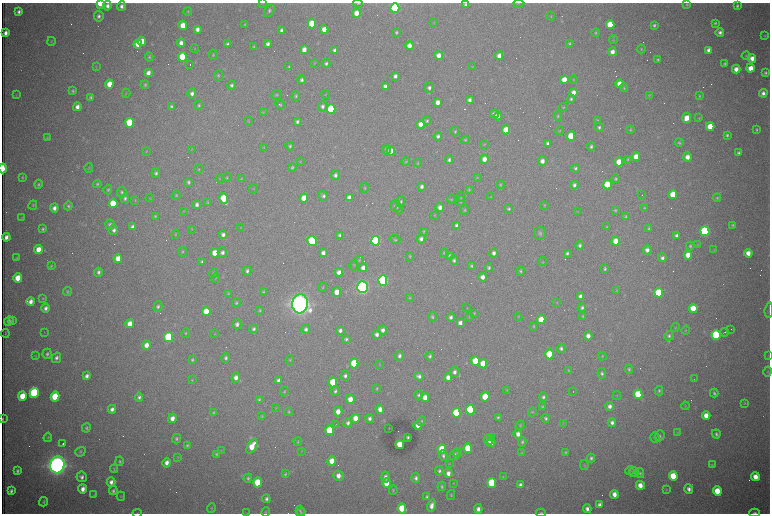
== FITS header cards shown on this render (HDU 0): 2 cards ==
NAXIS1  =                 1536 /fastest changing axis
NAXIS2  =                 1023 /next to fastest changing axis

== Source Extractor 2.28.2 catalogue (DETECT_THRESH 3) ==
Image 1536 x 1023 px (HDU 0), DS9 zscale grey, zoomed out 1/2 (1 PNG px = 2 x 2 image px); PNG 772 x 516 px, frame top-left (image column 1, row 1022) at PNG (2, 3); each listed source drawn as its Kron ellipse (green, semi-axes under 4 px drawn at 4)
Background 3050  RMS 34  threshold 103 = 3 sigma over >= 5 px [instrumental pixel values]
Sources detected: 587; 96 cannot appear on this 1/2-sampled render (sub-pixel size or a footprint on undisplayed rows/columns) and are neither listed nor drawn; the other 491 listed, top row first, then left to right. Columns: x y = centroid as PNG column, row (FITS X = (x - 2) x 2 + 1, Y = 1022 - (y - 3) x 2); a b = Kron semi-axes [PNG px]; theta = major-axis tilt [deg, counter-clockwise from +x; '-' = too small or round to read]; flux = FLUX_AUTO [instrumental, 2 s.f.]
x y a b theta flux
100 3 4 3 - 2.0e+05
263 3 3 2 - 2.8e+03
358 3 5 3 - 7.7e+03
518 3 5 2 - 4.6e+03
687 4 4 4 - 9.6e+03
465 5 4 4 - 1.5e+04
107 6 5 4 - 2.8e+04
121 6 4 4 - 2.6e+04
737 6 4 3 - 1.4e+04
395 8 5 4 - 1.1e+06
269 10 7 4 59 1.6e+04
188 11 4 3 - 7.0e+03
19 12 4 3 - 2.2e+04
356 13 4 4 - 8.1e+04
99 16 5 5 - 2.4e+04
551 16 4 3 - 5.5e+03
433 23 4 3 - 4.9e+03
715 23 3 3 - 1.2e+04
245 24 3 3 - 6.2e+03
312 24 4 4 - 2.7e+05
610 24 4 4 - 2.0e+05
183 25 4 4 - 1.1e+05
654 25 4 3 - 1.3e+04
197 29 4 3 - 3.3e+04
324 29 4 4 - 6.5e+04
282 30 4 4 - 3.5e+04
396 32 4 3 - 1.1e+04
596 32 4 4 - 9.2e+03
720 32 4 4 - 2.3e+04
5 33 4 3 - 3.6e+04
765 36 4 4 - 7.4e+03
614 40 4 3 - 5.3e+03
51 41 4 3 - 5.4e+03
142 42 4 4 - 1.2e+05
181 43 4 4 - 3.9e+04
138 44 4 4 - 7.4e+04
228 44 4 3 - 1.7e+04
268 44 4 3 - 2.2e+04
570 44 3 3 - 8.7e+03
409 46 4 4 - 5.2e+04
254 47 3 3 - 6.5e+03
194 48 4 2 - 4.4e+03
641 49 4 3 - 6.8e+03
304 50 4 4 - 4.8e+04
335 50 4 3 - 2.5e+04
709 50 4 3 - 3.7e+04
612 52 4 4 - 4.5e+04
213 55 5 4 - 8.0e+03
439 55 4 4 - 5.0e+04
499 56 4 4 - 4.2e+04
746 56 4 3 - 6.7e+03
149 57 4 4 - 9.4e+03
182 57 5 4 - 3.0e+05
752 58 4 4 - 5.6e+04
658 60 4 3 - 1.1e+04
315 63 4 2 - 4.0e+03
326 63 4 4 - 1.5e+04
725 63 4 3 - 1.1e+04
190 65 2 1 - 2.0e+05
96 67 3 3 - 3.3e+03
289 67 4 3 - 8.6e+03
472 67 4 3 - 5.4e+03
750 68 4 4 - 9.2e+04
736 69 4 4 - 5.7e+04
148 73 4 3 - 4.0e+04
765 73 4 4 - 1.4e+04
219 76 5 4 - 9.4e+03
395 76 4 3 - 2.5e+04
302 80 4 4 - 1.8e+04
564 80 4 4 - 1.0e+05
573 80 4 3 - 6.1e+03
109 84 4 4 - 1.1e+05
619 84 4 4 - 6.3e+04
145 85 4 3 - 9.0e+03
231 85 4 4 - 1.7e+04
385 86 4 3 - 2.4e+04
429 88 5 4 - 2.2e+04
624 88 4 3 - 6.3e+03
73 91 4 3 - 9.7e+03
573 92 4 4 - 5.4e+04
126 93 4 2 - 5.0e+03
192 93 5 4 - 2.6e+04
763 93 4 4 - 2.9e+04
16 95 4 2 - 3.8e+03
277 95 5 4 - 9.7e+03
326 95 4 2 - 4.2e+03
649 95 3 3 - 4.1e+03
296 96 5 4 - 1.1e+04
699 96 3 3 - 7.1e+03
91 97 4 3 - 1.2e+04
571 99 4 4 - 1.3e+04
469 100 4 3 - 2.2e+04
437 102 4 4 - 4.7e+04
199 105 5 4 - 1.2e+04
280 105 5 4 - 8.2e+03
171 106 3 3 - 1.4e+04
322 106 5 4 - 2.2e+04
77 107 4 4 - 4.2e+04
563 107 4 3 - 6.7e+03
331 109 5 4 - 5.8e+05
263 112 3 3 - 4.8e+03
494 114 4 4 - 3.2e+04
498 116 4 3 - 3.1e+04
558 116 4 3 - 7.7e+03
687 118 5 4 - 8.9e+04
699 118 4 3 - 5.6e+03
597 120 4 3 - 6.9e+03
248 121 4 2 - 4.6e+03
427 121 4 3 - 1.1e+04
297 122 4 3 - 1.8e+04
130 123 5 4 - 5.9e+05
421 124 4 4 - 6.2e+04
599 127 5 4 - 1.6e+04
710 127 4 4 - 1.5e+05
506 130 4 4 - 1.4e+05
630 130 4 4 - 7.8e+03
756 130 4 3 - 8.7e+03
455 131 5 3 - 9.0e+03
560 131 4 3 - 4.5e+03
727 135 4 3 - 1.3e+04
438 136 4 4 - 1.9e+04
571 136 4 4 - 2.2e+05
47 138 4 3 - 6.1e+03
465 140 4 4 - 7.8e+03
548 143 4 3 - 2.0e+04
679 143 4 3 - 1.0e+04
484 144 4 3 - 5.3e+03
290 146 4 4 - 1.2e+04
591 146 4 3 - 1.5e+04
264 147 4 3 - 5.5e+03
192 149 3 3 - 4.5e+03
387 150 5 4 - 1.3e+04
146 151 3 3 - 4.9e+03
391 151 4 4 - 6.0e+04
739 153 3 3 - 1.6e+04
636 157 4 4 - 9.6e+04
687 157 4 4 - 5.3e+04
484 159 4 4 - 5.0e+04
628 159 4 4 - 7.6e+03
449 160 4 4 - 1.8e+04
300 161 3 2 - 2.8e+03
406 161 4 4 - 6.6e+03
542 161 5 4 - 3.9e+04
619 162 4 4 - 1.4e+05
418 163 4 3 - 5.2e+03
292 167 4 4 - 9.9e+03
3 168 5 2 - 2.8e+05
89 168 5 3 - 5.6e+03
575 168 4 3 - 1.3e+04
199 169 5 3 - 7.9e+03
156 173 4 4 - 1.4e+04
335 175 5 4 - 2.3e+04
22 177 3 3 - 7.2e+03
227 177 5 4 - 8.5e+03
477 177 4 3 - 4.6e+03
220 179 4 3 - 5.2e+03
241 179 4 3 - 6.4e+03
616 179 4 4 - 1.1e+04
188 182 4 3 - 1.4e+04
38 184 4 3 - 1.1e+04
97 184 4 4 - 1.1e+04
500 185 4 3 - 7.0e+03
574 185 4 4 - 2.3e+04
607 185 4 4 - 3.0e+05
421 187 4 3 - 2.2e+04
365 188 4 4 - 7.7e+03
108 189 5 4 - 9.8e+03
253 189 5 2 - 3.7e+03
469 190 3 2 - 5.7e+03
122 192 5 4 - 1.4e+04
673 194 4 4 - 1.8e+05
176 195 5 3 - 8.3e+03
642 195 2 1 - 1.9e+03
323 196 5 4 - 1.6e+04
461 197 5 4 - 9.0e+03
491 197 3 2 - 4.4e+03
125 198 5 4 - 1.4e+04
150 198 4 3 - 4.4e+03
224 198 5 4 - 2.5e+05
304 198 4 4 - 1.2e+05
349 198 4 4 - 4.6e+04
717 198 4 4 - 9.6e+03
451 199 4 3 - 5.9e+03
135 200 3 3 - 4.7e+03
401 201 5 4 - 1.1e+04
461 201 5 3 - 7.7e+03
113 203 5 4 - 2.4e+05
208 203 4 3 - 7.0e+03
33 205 5 3 - 8.1e+03
197 205 4 3 - 2.5e+04
544 205 4 3 - 5.9e+03
68 206 4 4 - 1.2e+04
396 206 5 5 - 2.4e+04
440 207 4 4 - 3.7e+04
54 208 4 4 - 3.6e+04
645 208 4 4 - 6.9e+03
399 209 5 4 - 1.2e+04
509 209 4 4 - 1.2e+04
465 210 4 4 - 8.6e+03
615 210 3 3 - 8.2e+03
184 211 3 3 - 4.4e+03
577 212 3 2 - 3.2e+03
434 215 4 3 - 4.0e+03
155 216 4 3 - 8.4e+03
625 217 4 3 - 8.9e+03
22 218 4 2 - 4.2e+03
110 225 5 4 - 2.0e+04
733 225 4 3 - 9.0e+03
457 226 4 4 - 3.8e+04
133 227 4 3 - 2.9e+04
607 227 3 3 - 7.1e+03
240 228 3 2 - 3.1e+03
649 228 4 3 - 9.3e+03
43 229 4 3 - 1.2e+04
192 229 3 3 - 4.4e+03
114 230 5 4 - 2.5e+04
424 231 3 3 - 6.7e+03
705 231 5 4 - 1.3e+06
540 233 6 6 - 1.7e+04
175 234 5 3 - 6.1e+03
223 235 4 4 - 2.5e+04
340 235 4 4 - 1.6e+04
677 236 4 4 - 2.4e+04
6 237 4 3 - 3.8e+04
421 239 4 4 - 2.2e+04
395 240 5 4 - 9.6e+03
312 241 5 4 - 7.7e+05
376 241 5 4 - 1.7e+06
616 241 4 4 - 1.0e+05
580 245 4 3 - 1.6e+04
698 245 4 2 - 3.9e+03
690 246 4 4 - 1.1e+04
38 249 4 4 - 8.1e+04
647 250 4 4 - 3.5e+04
714 250 3 3 - 3.8e+03
183 252 5 3 - 7.6e+03
222 252 5 4 - 2.4e+04
215 253 4 4 - 1.1e+05
323 253 4 3 - 3.1e+04
444 253 4 3 - 7.6e+03
494 253 4 4 - 2.9e+04
567 253 4 3 - 1.4e+04
748 253 4 4 - 6.0e+04
449 255 4 3 - 8.5e+03
688 255 4 4 - 8.9e+04
410 256 3 3 - 6.8e+03
17 258 4 3 - 7.9e+03
118 258 4 4 - 7.9e+04
662 258 4 4 - 2.1e+04
359 260 4 3 - 6.9e+03
454 260 4 4 - 1.5e+04
543 261 4 2 - 4.5e+03
202 262 4 3 - 1.6e+04
354 265 5 2 - 5.0e+03
51 266 4 3 - 7.8e+03
471 266 4 3 - 1.1e+04
363 268 4 4 - 3.5e+04
489 268 4 3 - 1.5e+04
605 269 4 3 - 1.2e+04
247 271 5 4 - 1.7e+04
520 271 4 4 - 1.1e+04
98 272 4 4 - 1.7e+04
339 272 4 4 - 4.3e+04
213 273 5 3 - 9.3e+03
483 277 4 4 - 4.1e+04
18 278 4 4 - 1.2e+05
215 278 5 3 - 6.8e+03
383 280 5 4 - 1.8e+06
323 287 5 3 - 6.1e+03
362 287 6 5 - 3.6e+06
617 290 4 3 - 4.6e+03
67 291 4 3 - 9.5e+03
263 292 4 3 - 1.0e+04
337 292 5 4 - 7.6e+04
659 293 5 4 - 4.1e+05
228 294 4 3 - 8.2e+03
581 296 4 3 - 4.1e+04
43 298 4 3 - 6.5e+03
410 298 4 3 - 5.3e+03
31 301 4 3 - 3.9e+04
557 302 4 2 - 3.5e+03
236 303 5 4 - 1.0e+04
300 304 9 7 85 9.5e+06
158 306 5 4 - 1.6e+04
46 308 4 4 - 2.4e+04
467 308 4 3 - 4.5e+03
582 308 4 3 - 1.6e+04
693 308 4 4 - 1.6e+05
260 310 4 3 - 9.3e+03
769 310 8 3 85 9.9e+03
206 311 4 4 - 1.3e+05
474 313 4 3 - 5.4e+03
582 316 4 3 - 6.7e+03
432 317 5 4 - 1.0e+04
451 317 4 4 - 2.1e+04
469 317 3 2 - 3.8e+03
518 317 4 3 - 4.9e+03
541 320 4 4 - 1.3e+05
9 321 5 4 - 2.2e+04
12 321 4 3 - 8.0e+03
460 323 4 3 - 3.5e+04
130 324 4 4 - 7.5e+04
237 324 5 4 - 2.4e+04
534 326 4 3 - 7.1e+03
675 328 4 2 - 4.2e+03
254 329 4 3 - 1.7e+04
306 329 4 4 - 2.0e+04
731 329 2 1 - 4.2e+03
340 330 4 3 - 2.3e+04
383 330 4 4 - 3.0e+04
686 330 4 3 - 6.0e+03
45 332 2 1 - 2.1e+03
724 332 4 2 - 5.6e+03
5 333 4 2 - 5.3e+03
186 333 5 4 - 8.8e+03
215 334 4 2 - 3.6e+03
377 335 4 4 - 2.7e+04
716 335 5 4 - 9.7e+05
588 336 4 4 - 4.8e+04
669 336 4 4 - 1.4e+04
168 337 5 4 - 5.5e+05
346 339 4 3 - 1.3e+04
146 345 4 4 - 5.1e+04
561 348 4 4 - 1.7e+04
47 354 5 4 - 1.6e+04
549 354 5 4 - 3.6e+05
35 356 4 3 - 6.0e+03
399 356 5 4 - 2.1e+04
430 356 4 3 - 1.5e+04
602 356 4 3 - 6.3e+03
769 356 4 2 - 3.3e+03
56 358 5 4 - 2.3e+04
226 358 5 4 - 1.7e+04
192 360 4 3 - 1.1e+04
290 360 5 3 - 6.2e+03
475 361 5 4 - 2.7e+05
354 363 5 4 - 3.3e+05
380 364 3 2 - 3.2e+03
483 364 4 4 - 1.6e+05
629 369 4 3 - 1.2e+04
568 370 4 3 - 6.6e+03
768 371 5 3 - 6.4e+03
454 372 5 4 - 2.7e+04
602 373 5 4 - 1.7e+04
87 376 4 3 - 2.8e+04
345 376 5 4 - 2.1e+04
419 376 5 4 - 2.4e+04
448 377 4 3 - 3.6e+04
236 378 5 4 - 3.9e+04
694 379 2 1 - 1.7e+03
192 380 4 3 - 6.4e+03
278 381 4 3 - 2.5e+04
333 382 5 4 - 3.1e+05
377 388 4 3 - 7.7e+03
507 390 4 3 - 4.6e+03
335 391 5 4 - 1.5e+04
659 391 4 4 - 1.0e+04
284 392 5 3 - 7.8e+03
573 392 2 1 - 2.9e+03
34 393 5 4 - 9.7e+05
714 393 4 4 - 1.3e+04
638 394 5 4 - 2.9e+05
419 395 4 4 - 1.4e+04
22 396 5 4 - 1.3e+05
617 396 4 2 - 4.3e+03
55 397 5 4 - 3.4e+05
139 397 4 4 - 1.9e+04
425 397 4 4 - 6.2e+04
485 397 5 4 - 1.9e+05
543 397 4 3 - 1.5e+04
350 399 4 4 - 7.7e+04
259 400 4 3 - 1.1e+04
745 403 4 3 - 4.4e+03
542 406 4 3 - 7.6e+03
610 406 4 4 - 3.4e+04
685 406 4 2 - 4.3e+03
276 408 3 3 - 3.6e+03
112 409 4 3 - 2.9e+04
380 409 4 4 - 4.7e+04
470 410 5 4 - 7.9e+05
214 412 4 3 - 8.1e+03
289 412 4 3 - 7.4e+03
338 412 5 4 - 6.6e+04
532 412 4 3 - 6.2e+03
456 413 5 4 - 4.5e+05
262 416 4 3 - 6.1e+03
706 416 4 4 - 8.3e+04
498 417 4 3 - 9.3e+03
172 418 4 4 - 5.3e+04
355 418 4 4 - 7.1e+04
370 418 4 3 - 2.4e+04
546 418 4 4 - 1.5e+04
3 419 3 1 - 6.6e+03
421 421 4 4 - 1.1e+04
348 423 5 4 - 2.2e+04
563 423 3 2 - 3.4e+03
612 423 4 4 - 2.4e+04
336 425 2 1 - 2.3e+03
418 425 4 3 - 4.5e+04
520 425 5 4 - 8.4e+03
86 428 5 4 - 1.2e+04
389 428 2 1 - 1.9e+03
329 430 5 4 - 2.7e+05
677 433 3 3 - 5.5e+03
518 434 4 4 - 3.9e+04
716 434 4 4 - 1.6e+04
660 436 5 4 - 1.4e+04
48 437 5 3 - 6.9e+03
408 437 3 3 - 1.1e+04
491 437 2 1 - 1.4e+05
655 437 5 4 - 1.3e+04
176 439 5 4 - 1.3e+04
489 439 5 4 - 4.6e+04
298 442 4 3 - 6.9e+03
522 442 5 4 - 1.3e+04
491 443 4 3 - 3.4e+04
63 444 2 1 - 6.4e+03
187 445 4 4 - 1.1e+04
400 445 4 4 - 1.6e+05
252 446 8 4 61 1.3e+05
468 448 5 4 - 2.5e+05
442 449 5 4 - 2.0e+05
221 450 4 2 - 4.1e+03
302 451 3 3 - 3.5e+03
80 452 5 4 - 1.2e+04
565 452 4 3 - 9.4e+03
458 453 4 3 - 7.3e+03
521 453 4 3 - 6.0e+03
216 454 4 3 - 9.3e+03
443 455 5 4 - 1.6e+04
454 455 6 4 58 1.9e+04
178 457 4 3 - 5.1e+03
591 458 4 4 - 1.5e+04
120 461 5 4 - 1.2e+04
332 461 5 4 - 8.5e+04
167 463 5 4 - 4.3e+04
449 463 3 3 - 4.1e+03
57 465 8 7 - 7.9e+06
584 465 5 4 - 9.8e+03
712 465 4 4 - 7.0e+03
114 469 4 3 - 6.9e+03
17 471 4 3 - 1.4e+04
439 471 4 4 - 1.5e+04
630 471 4 3 - 6.6e+03
634 472 5 5 - 1.3e+04
448 473 5 4 - 3.8e+04
640 473 5 4 - 1.1e+04
285 474 4 3 - 9.4e+03
339 476 5 5 - 4.9e+04
673 476 5 4 - 2.7e+05
82 477 5 5 - 2.7e+04
385 477 5 4 - 3.1e+04
503 477 3 3 - 4.0e+03
755 477 4 4 - 8.6e+04
248 478 4 3 - 1.3e+04
416 478 5 4 - 2.1e+04
111 482 5 4 - 3.4e+04
257 482 5 4 - 2.1e+05
387 483 5 4 - 1.4e+05
453 483 3 3 - 3.9e+03
492 483 5 4 - 5.5e+05
520 485 4 3 - 2.4e+04
640 485 4 4 - 7.7e+04
442 486 5 4 - 1.0e+04
82 489 4 4 - 4.6e+04
689 489 5 4 - 3.0e+04
393 490 4 3 - 6.7e+03
666 490 4 3 - 5.3e+03
11 491 4 3 - 2.0e+04
113 491 4 3 - 1.6e+04
717 491 5 4 - 2.1e+05
614 494 4 4 - 5.5e+04
94 495 3 3 - 4.0e+03
451 495 5 3 - 8.4e+03
121 496 4 3 - 5.8e+03
427 497 4 3 - 1.5e+04
266 499 4 3 - 2.0e+04
44 502 5 3 - 1.1e+04
600 505 4 3 - 3.0e+04
432 506 6 4 73 4.5e+04
211 508 4 3 - 6.3e+03
402 508 5 4 - 2.2e+05
478 509 5 4 - 3.5e+04
587 509 4 3 - 3.0e+04
300 511 5 4 - 1.2e+04
266 512 4 4 - 7.4e+03
137 513 4 2 - 4.0e+03
247 513 3 2 - 3.3e+03
301 513 4 3 - 8.2e+03
541 513 5 2 - 8.0e+03
755 513 5 3 - 1.4e+04
At the frame edge (FLAGS 8, measured only in part): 10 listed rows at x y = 100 3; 263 3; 358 3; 465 5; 3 168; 769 310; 3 419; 137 513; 541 513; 755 513
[96 sub-pixel or undisplayed-footprint detections neither listed nor drawn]